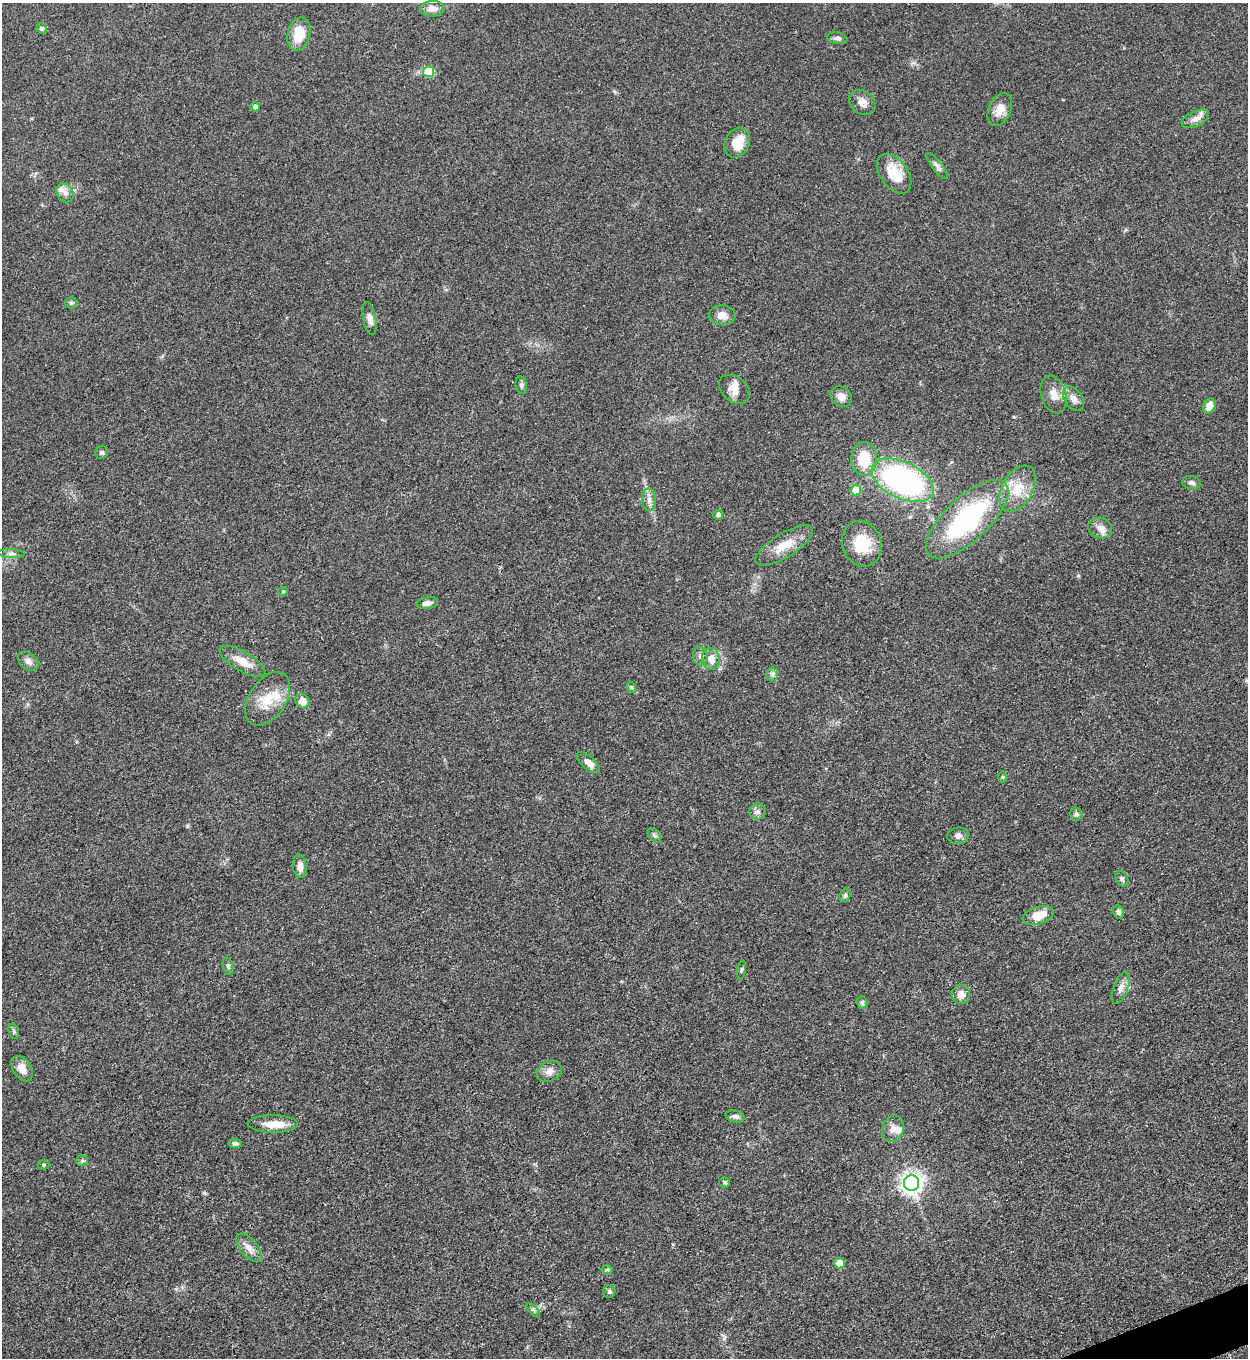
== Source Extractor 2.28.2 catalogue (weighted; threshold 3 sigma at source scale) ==
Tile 6 of 4 x 4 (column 2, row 2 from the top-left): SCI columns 1532-2777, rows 2722-4077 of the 5428 x 5440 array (HDU 1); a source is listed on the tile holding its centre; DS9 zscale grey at full resolution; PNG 1250 x 1360 px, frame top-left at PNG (2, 3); each listed source drawn as its Kron ellipse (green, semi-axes under 4 px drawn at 4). Shown black and unused: <1% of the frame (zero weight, under 3 of 5 exposures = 1% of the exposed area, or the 3 px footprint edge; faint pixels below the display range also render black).
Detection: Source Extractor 2.28.2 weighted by HDU 2 'WHT'; one run over the whole footprint, this tile lists its part. Background 0.0619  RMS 0.0057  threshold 0.0258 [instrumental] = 3 sigma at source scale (4.5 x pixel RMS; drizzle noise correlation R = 1.50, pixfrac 1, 0.05/0.05 arcsec/px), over >= 5 px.
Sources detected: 80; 3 inside a brighter listed object's ellipse — not listed separately; the other 77 listed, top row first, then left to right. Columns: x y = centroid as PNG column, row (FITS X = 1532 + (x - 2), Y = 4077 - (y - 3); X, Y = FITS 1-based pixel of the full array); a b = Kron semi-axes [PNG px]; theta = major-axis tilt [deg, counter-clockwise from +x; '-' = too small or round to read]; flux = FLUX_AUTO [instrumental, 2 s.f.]
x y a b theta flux
432 9 12 8 2 4.4
41 28 6 5 - 0.96
299 34 17 11 77 13
837 38 10 5 -9 2
429 72 5 5 - 19
862 103 14 11 -40 4
255 107 5 4 - 2.1
1000 109 17 11 68 6.2
1195 119 14 7 25 4.2
737 143 15 12 64 9.7
937 166 16 5 -52 2.2
894 174 22 13 -54 15
65 193 10 8 -57 2.8
71 303 6 6 - 1.1
722 315 13 10 -6 5.2
370 319 17 6 -78 2.9
521 385 9 5 -81 1.4
734 389 17 12 -38 6.3
1054 394 19 12 -73 6.2
841 397 11 9 -42 3.9
1074 399 13 9 -56 3.8
1209 406 8 6 62 5.2
102 452 7 6 - 1.2
864 459 17 13 89 19
903 480 33 18 -25 130
1192 483 9 6 -9 1.9
1018 489 25 15 61 14
856 490 5 5 - 13
649 500 11 7 -89 2.8
718 515 5 5 - 2.4
967 519 52 22 43 83
1100 528 12 10 -21 4.3
862 544 23 19 -72 18
784 545 33 12 31 12
11 554 13 4 -3 1.8
283 591 5 4 - 0.63
427 603 11 6 11 2.7
700 656 9 7 -80 1.9
711 659 11 8 -77 6
28 661 11 8 -41 3
243 661 26 9 -30 8.3
772 674 6 6 - 1.4
631 687 6 3 -71 0.74
268 699 30 18 57 16
302 701 8 6 -56 5.4
588 763 14 6 -40 4.2
1002 777 6 4 -89 0.69
757 812 8 8 - 2.1
1076 814 6 6 - 1.3
654 835 8 5 -49 1.3
958 836 11 8 7 2.6
300 866 12 7 -84 4.1
1122 879 8 5 -60 1.4
845 895 7 5 73 1.1
1119 912 6 5 - 1.7
1038 915 16 8 16 9.5
228 966 9 5 -75 1.3
741 970 9 3 81 0.84
1121 988 17 7 70 3.7
961 994 9 9 - 3.8
862 1003 7 5 -66 1
14 1031 8 5 -71 1.1
22 1069 14 9 -55 6
549 1071 13 10 26 3.9
735 1116 9 6 -12 2
273 1124 25 8 -1 8.9
893 1129 13 10 71 4.2
235 1143 6 4 -8 1.6
82 1161 6 5 - 0.98
43 1165 6 4 0 0.74
725 1182 5 5 - 0.97
912 1183 8 7 - 370
249 1248 17 8 -49 4.6
840 1263 5 5 - 10
607 1269 6 4 1 0.94
609 1292 6 6 - 1.3
533 1310 9 3 -45 1